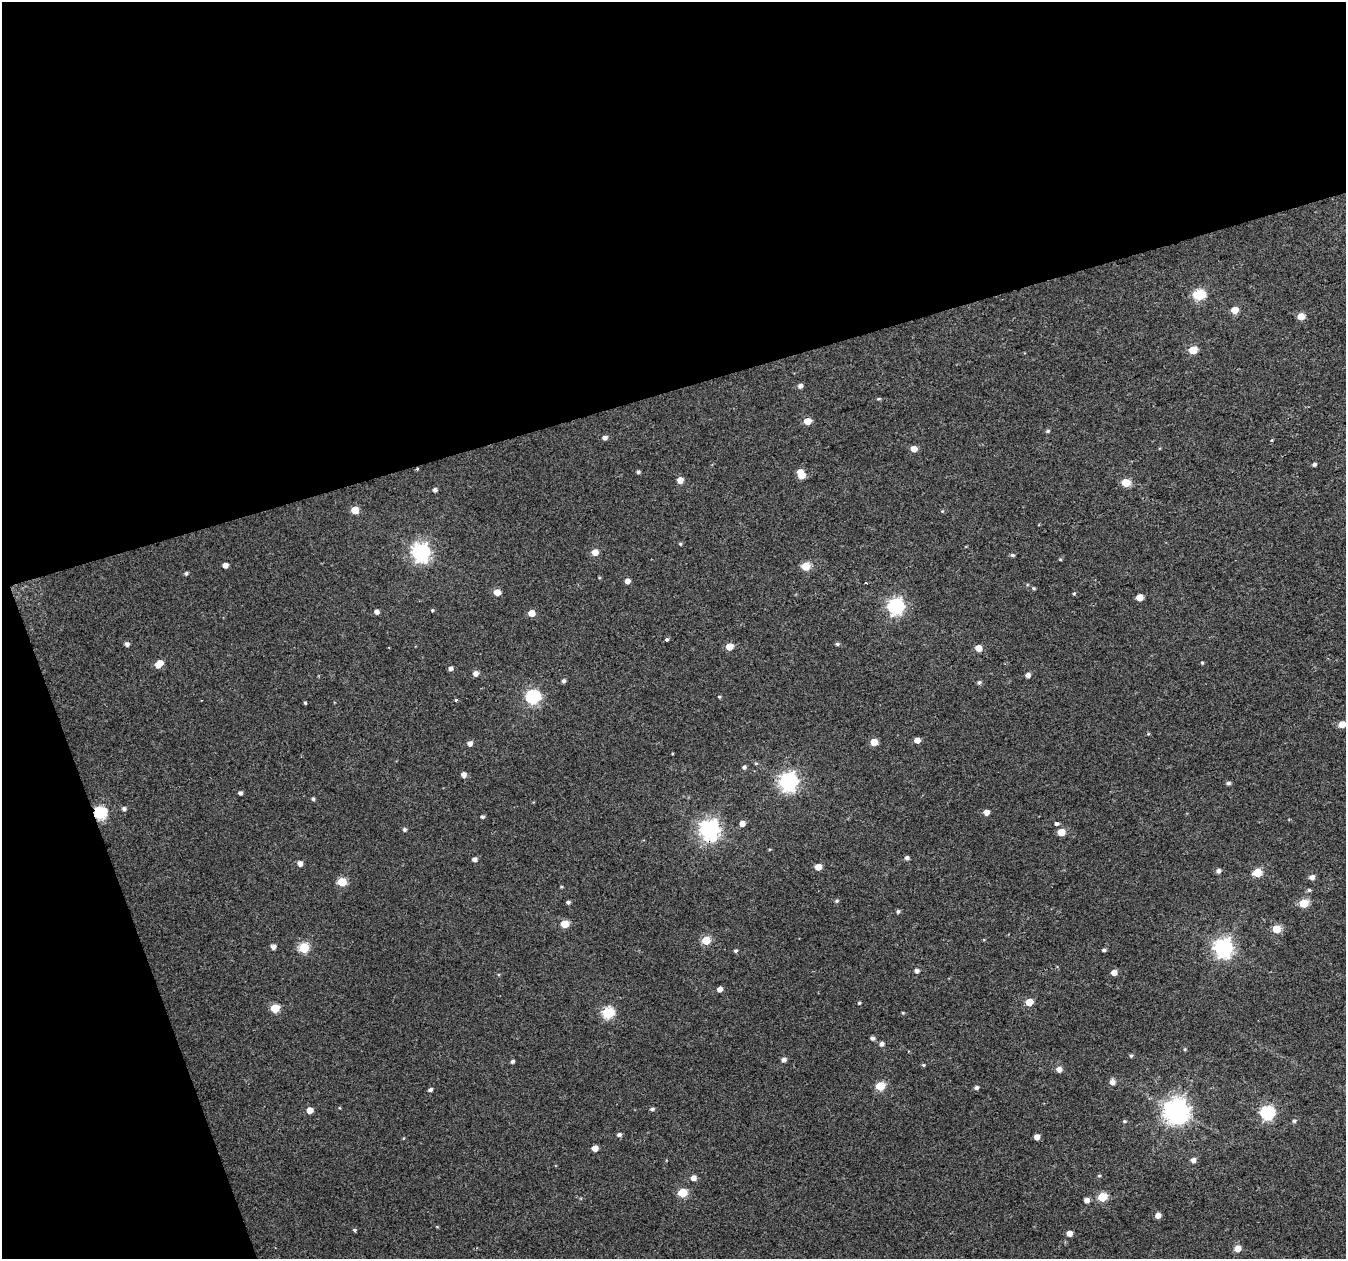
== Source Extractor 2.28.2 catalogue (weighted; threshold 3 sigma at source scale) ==
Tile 1 of 2 x 2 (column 1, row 1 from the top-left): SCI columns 1-1344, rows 1298-2554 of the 2690 x 2611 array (HDU 1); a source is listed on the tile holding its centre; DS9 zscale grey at full resolution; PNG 1348 x 1261 px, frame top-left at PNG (2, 2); no overlay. Shown black and unused: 36% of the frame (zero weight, under 2 of 3 exposures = <1% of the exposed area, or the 3 px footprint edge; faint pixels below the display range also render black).
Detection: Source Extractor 2.28.2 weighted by HDU 2 'WHT'; one run over the whole footprint, this tile lists its part. Background 0.0372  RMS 0.0084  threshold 0.0377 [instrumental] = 3 sigma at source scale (4.5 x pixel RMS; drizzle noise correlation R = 1.50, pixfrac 1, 0.0396/0.0396 arcsec/px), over >= 5 px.
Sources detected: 136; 1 cosmic-ray / hot-pixel residue — not listed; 1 inside a brighter listed object's ellipse — not listed separately; the other 134 listed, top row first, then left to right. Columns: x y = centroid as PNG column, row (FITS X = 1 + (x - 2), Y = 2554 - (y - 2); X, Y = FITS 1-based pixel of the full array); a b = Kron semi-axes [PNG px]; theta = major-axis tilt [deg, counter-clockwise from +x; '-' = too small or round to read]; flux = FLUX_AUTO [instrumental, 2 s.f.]
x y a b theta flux
1199 295 6 5 - 72
1234 310 5 5 - 14
1301 316 5 5 - 11
1193 350 5 5 - 24
800 386 5 4 - 3.4
878 399 6 4 2 1.1
807 421 5 5 - 12
1048 431 5 4 - 1.4
605 438 5 5 - 3.2
1271 440 4 3 - 0.93
914 449 5 5 - 7.4
1314 464 5 4 - 1.7
417 469 3 3 - 0.8
638 472 4 3 - 1.5
801 476 6 5 - 9.9
680 480 5 5 - 7.9
1126 483 5 5 - 21
435 490 4 4 - 2.2
355 510 5 5 - 18
942 511 5 4 - 0.82
680 544 4 4 - 1
421 552 7 7 - 330
595 552 5 5 - 10
1012 555 5 4 - 1.6
1060 559 5 3 - 0.72
225 565 4 4 - 5.3
805 566 5 5 - 28
186 573 4 4 - 1.6
627 581 5 4 - 4.9
1034 588 5 3 - 1
497 592 5 4 - 11
1074 593 4 4 - 0.97
1139 597 5 5 - 11
896 606 7 6 - 230
432 610 4 4 - 0.87
377 612 5 4 - 3.5
531 613 5 5 - 12
666 639 4 3 - 6.6
127 644 4 4 - 3
837 644 5 4 - 1.3
729 646 5 5 - 15
978 648 5 5 - 9.4
1202 663 4 4 - 0.85
159 664 7 5 42 14
451 668 5 4 - 2.7
476 673 5 5 - 4.5
1028 675 5 4 - 3.8
564 681 5 4 - 2
979 682 6 5 - 1.6
533 697 6 6 - 150
719 697 4 4 - 0.89
456 700 3 3 - 2
305 703 4 3 - 1.1
1342 724 5 4 - 12
1148 734 5 3 - 0.77
917 740 5 4 - 6.6
874 742 5 5 - 15
470 743 5 5 - 3.8
756 763 5 3 - 0.85
744 767 5 4 - 1.7
464 775 5 5 - 4.3
788 781 7 7 - 340
1228 783 5 4 - 1.9
240 793 4 4 - 2.2
313 799 5 4 - 1.5
124 809 5 5 - 2.2
986 812 5 4 - 6.4
100 813 6 6 - 98
482 817 4 4 - 1.6
742 823 5 5 - 6.2
1056 824 4 3 - 3.5
404 829 5 4 - 1.8
710 829 7 7 - 450
1061 832 5 5 - 16
907 858 5 4 - 2.3
475 859 5 4 - 3.1
300 863 5 5 - 4.5
818 867 5 5 - 9.4
1218 871 5 5 - 2.8
1257 873 5 5 - 30
1312 877 5 5 - 4.4
342 882 5 5 - 29
1309 890 5 4 - 1.5
837 901 5 4 - 1.2
568 902 5 4 - 1.8
1303 903 5 5 - 27
898 911 5 4 - 1.3
564 924 5 5 - 19
1276 929 5 5 - 27
706 940 5 5 - 26
273 947 5 4 - 4.2
304 948 5 5 - 51
1223 948 7 7 - 370
1104 950 5 3 - 1.7
736 951 4 4 - 1.5
916 971 5 5 - 2.5
1114 972 5 5 - 6.8
720 989 4 4 - 5
1029 1002 5 5 - 16
859 1003 4 4 - 0.98
275 1008 5 5 - 28
608 1013 6 6 - 68
903 1013 4 3 - 0.81
872 1038 5 4 - 2.5
882 1044 5 5 - 2.7
1185 1049 5 3 - 0.89
1131 1056 5 4 - 1.2
784 1060 5 5 - 3.3
512 1061 4 4 - 2
923 1065 5 4 - 1
1059 1069 6 5 - 5.1
1112 1082 5 5 - 5
880 1086 5 5 - 33
976 1087 5 4 - 2.2
430 1090 5 4 - 2.2
652 1109 6 4 9 1.6
310 1110 5 5 - 8.1
1176 1111 8 8 - 800
1267 1112 6 6 - 140
1124 1121 5 4 - 1.3
1294 1121 5 4 - 1.3
619 1135 5 5 - 2.3
1037 1137 4 4 - 6.5
595 1148 5 4 - 7.7
1193 1160 5 5 - 3.8
1099 1176 4 4 - 0.93
693 1178 5 5 - 5.7
682 1193 5 5 - 29
1102 1197 5 5 - 36
1087 1200 5 4 - 4.8
1158 1215 5 5 - 6.1
355 1230 5 4 - 1.3
1069 1233 4 4 - 6.4
1237 1248 5 5 - 12
Overlapping masked pixels (flux is a lower limit): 3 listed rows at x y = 417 469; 100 813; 710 829
Isophote crosses this tile's border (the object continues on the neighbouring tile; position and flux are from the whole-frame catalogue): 1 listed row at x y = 1342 724